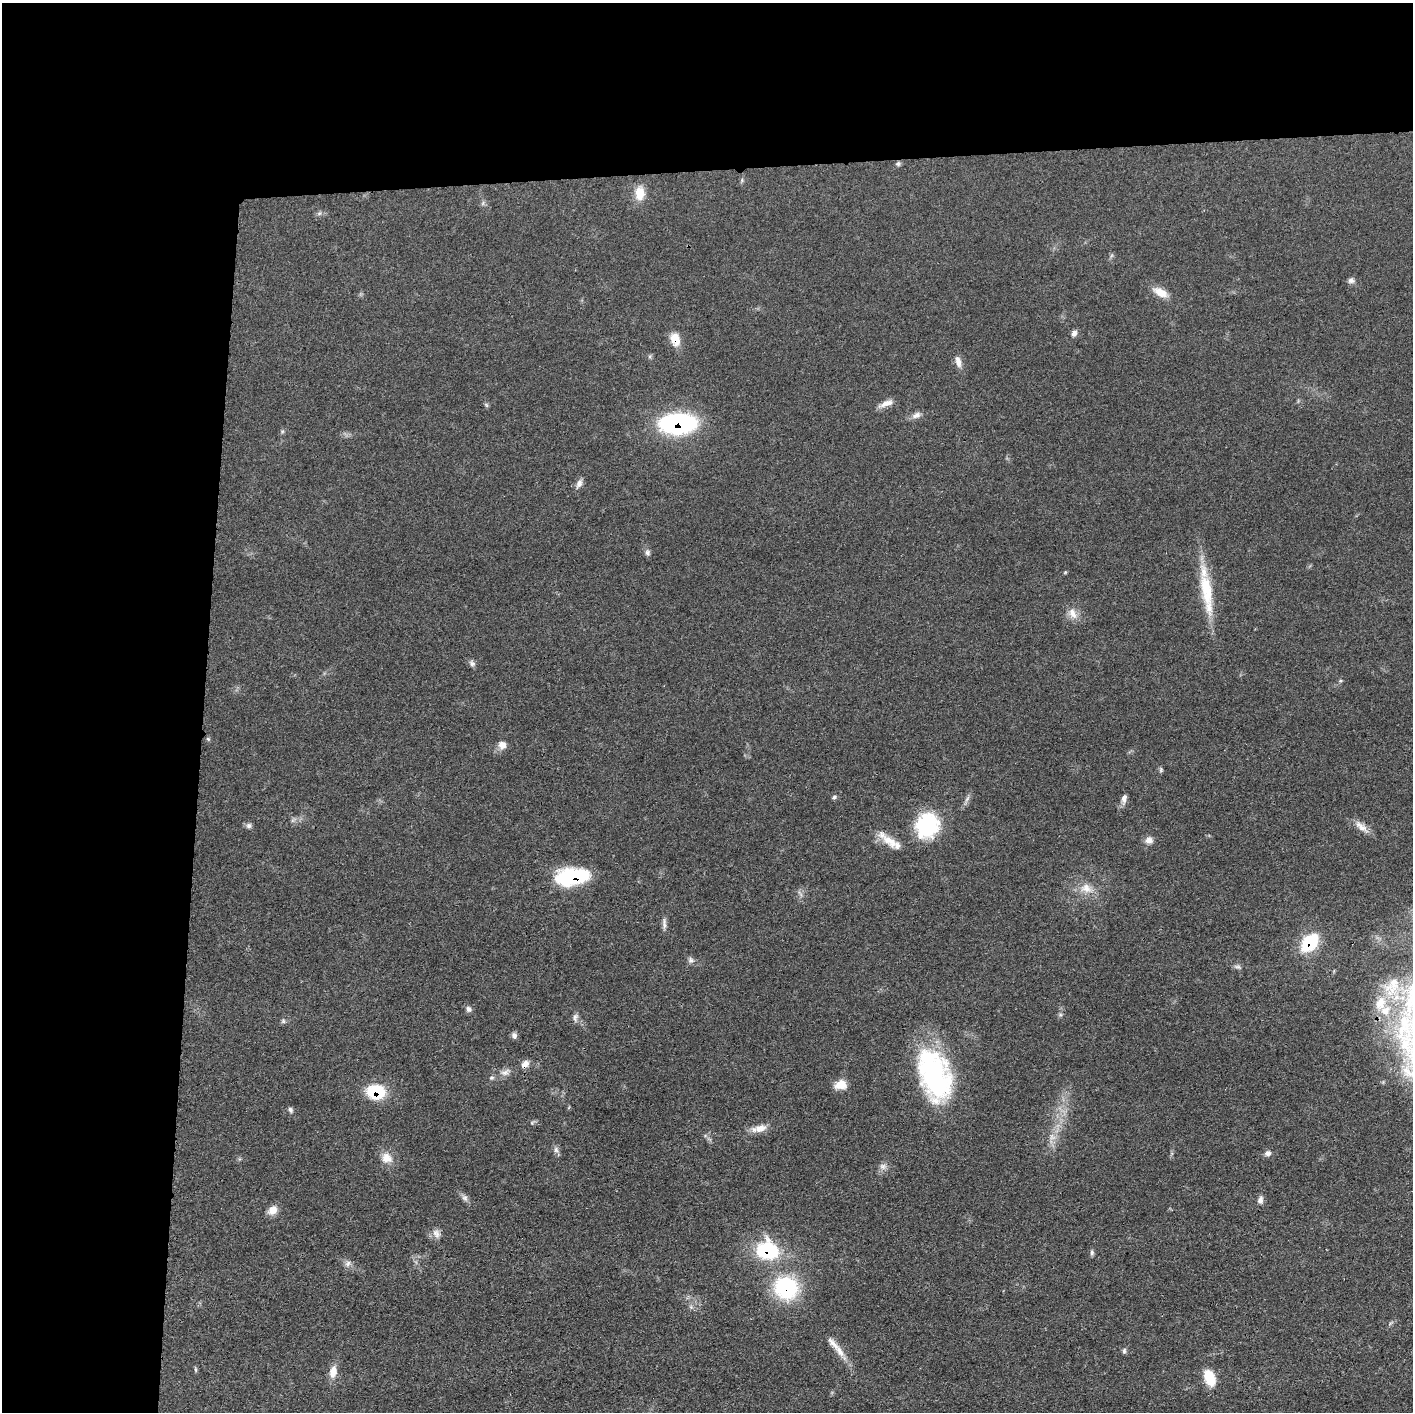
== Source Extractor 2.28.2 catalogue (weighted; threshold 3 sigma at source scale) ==
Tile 1 of 3 x 3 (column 1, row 1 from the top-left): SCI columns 5-1415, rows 2837-4246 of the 4237 x 4260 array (HDU 1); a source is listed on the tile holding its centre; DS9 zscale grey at full resolution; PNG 1415 x 1414 px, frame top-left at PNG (2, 3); no overlay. Shown black and unused: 24% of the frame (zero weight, under 3 of 4 exposures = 1% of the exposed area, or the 3 px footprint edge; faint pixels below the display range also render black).
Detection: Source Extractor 2.28.2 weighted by HDU 2 'WHT'; one run over the whole footprint, this tile lists its part. Background 0.0581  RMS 0.0054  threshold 0.0244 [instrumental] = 3 sigma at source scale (4.5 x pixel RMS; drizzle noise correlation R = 1.50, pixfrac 1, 0.05/0.05 arcsec/px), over >= 5 px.
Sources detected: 82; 1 too faint to see at this stretch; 1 inside a brighter object's white glare — not listed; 6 inside a brighter listed object's ellipse — not listed separately; the other 74 listed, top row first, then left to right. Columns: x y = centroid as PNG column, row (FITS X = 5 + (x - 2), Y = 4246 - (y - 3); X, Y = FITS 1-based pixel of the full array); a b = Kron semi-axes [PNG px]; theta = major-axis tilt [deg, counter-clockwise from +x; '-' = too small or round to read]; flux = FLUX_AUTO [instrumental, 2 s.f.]
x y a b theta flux
898 164 7 6 - 1.2
742 180 7 4 72 0.85
640 193 17 11 -90 9.8
483 203 8 5 47 1.2
319 213 7 5 44 1.3
1351 280 8 7 - 1.8
1160 292 21 10 -27 7.1
1074 333 8 6 63 2.2
675 339 15 10 -73 8.5
650 356 7 5 78 0.92
958 361 17 7 -77 3.7
886 403 20 7 20 4.3
486 405 7 5 -46 0.86
916 415 13 8 22 3
678 423 32 17 3 95
282 431 6 5 - 0.85
579 484 13 7 67 2.9
647 552 8 7 - 1.7
1065 572 5 4 - 0.54
1206 590 51 16 -80 26
1072 613 17 11 -57 5.4
472 663 9 7 -53 1.7
1340 681 5 4 - 0.72
208 739 6 5 - 0.83
502 745 11 11 - 3.8
1161 770 7 5 89 0.96
834 797 7 5 12 1
1124 798 12 6 79 2.7
967 799 11 4 58 1.8
293 820 11 4 35 1.4
249 826 8 7 - 1.6
927 826 30 26 61 38
1361 827 23 9 -41 5.2
1149 840 11 9 32 3.3
890 841 27 12 -35 9.6
575 876 33 15 0 45
1086 888 17 13 -13 7.8
664 924 17 5 -90 2.3
1310 943 16 10 47 39
691 960 9 8 - 1.9
1238 967 11 6 -17 1.6
1391 989 29 21 -26 20
469 1009 8 7 - 2
1385 1010 17 14 45 11
1060 1015 6 4 18 0.88
575 1018 12 7 83 2.2
283 1021 7 6 - 1
514 1035 8 7 - 1.9
525 1064 11 8 45 3.3
505 1072 16 9 14 3.6
934 1076 56 34 -76 92
838 1085 13 12 - 4.9
376 1092 16 12 -6 29
290 1110 7 6 - 1.4
759 1128 23 9 12 5.9
1052 1137 10 10 - 4.2
556 1150 10 7 -69 1.9
1268 1153 9 8 - 2.1
386 1158 15 14 - 7
883 1166 11 8 -1 2.6
465 1198 10 7 -63 2
1260 1200 10 7 77 2.7
272 1210 12 9 41 5.1
436 1233 13 10 -66 3.4
767 1250 22 19 -17 42
1092 1252 8 5 90 1.2
348 1263 9 7 29 2.3
786 1288 23 21 -19 52
691 1307 7 5 -46 1.2
840 1351 30 9 -58 7.1
1124 1351 8 5 81 1.1
195 1369 8 3 -85 0.79
333 1372 15 9 79 6.5
1210 1378 17 10 -69 15
Overlapping masked pixels (flux is a lower limit): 9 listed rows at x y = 675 339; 678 423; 1361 827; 575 876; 1310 943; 525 1064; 376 1092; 767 1250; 786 1288